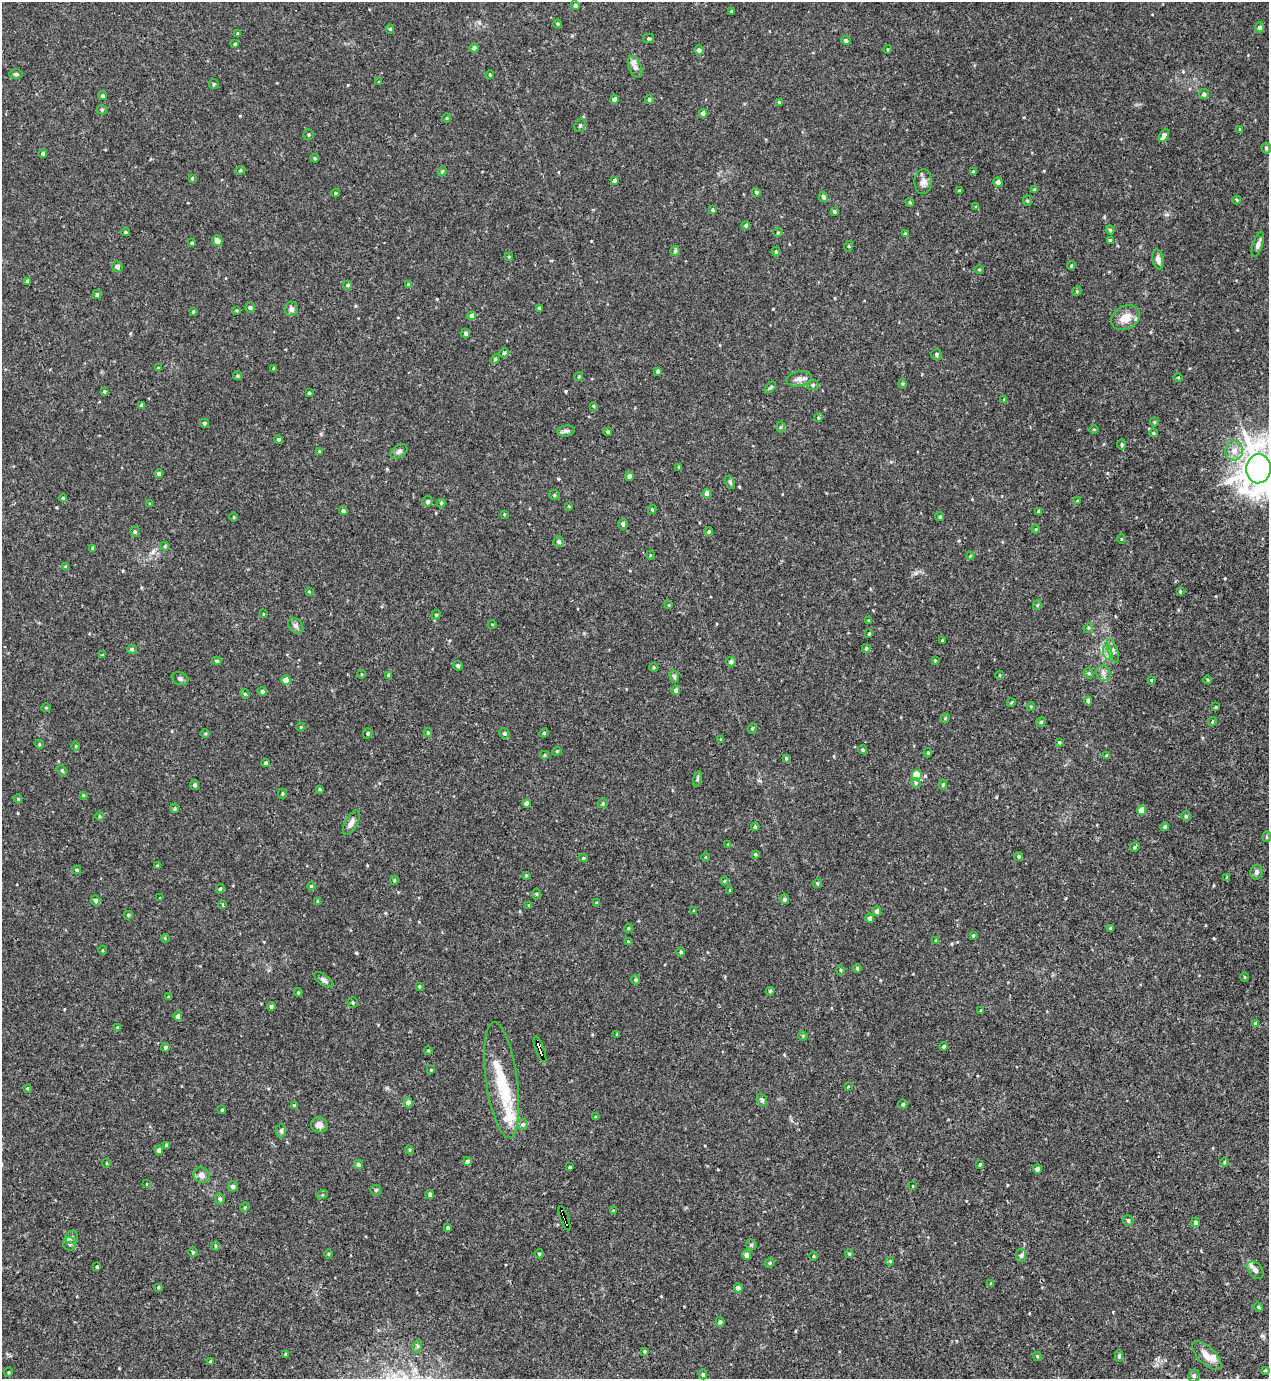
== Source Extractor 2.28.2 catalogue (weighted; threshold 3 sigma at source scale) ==
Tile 6 of 4 x 4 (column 2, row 2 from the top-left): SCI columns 1420-2686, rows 2814-4190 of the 5522 x 5568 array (HDU 1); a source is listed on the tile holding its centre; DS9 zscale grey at full resolution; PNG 1271 x 1381 px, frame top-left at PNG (2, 2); each listed source drawn as its Kron ellipse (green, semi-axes under 4 px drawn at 4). Shown black and unused: <1% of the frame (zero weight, under 3 of 4 exposures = <1% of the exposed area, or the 3 px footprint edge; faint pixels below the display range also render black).
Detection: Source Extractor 2.28.2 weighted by HDU 2 'WHT'; one run over the whole footprint, this tile lists its part. Background 0.02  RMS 0.0041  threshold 0.0185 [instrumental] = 3 sigma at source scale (4.5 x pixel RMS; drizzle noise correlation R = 1.50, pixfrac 1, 0.05/0.05 arcsec/px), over >= 5 px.
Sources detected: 356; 1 cosmic-ray / hot-pixel residue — neither listed nor drawn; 7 inside a brighter listed object's ellipse — not listed separately; the other 348 listed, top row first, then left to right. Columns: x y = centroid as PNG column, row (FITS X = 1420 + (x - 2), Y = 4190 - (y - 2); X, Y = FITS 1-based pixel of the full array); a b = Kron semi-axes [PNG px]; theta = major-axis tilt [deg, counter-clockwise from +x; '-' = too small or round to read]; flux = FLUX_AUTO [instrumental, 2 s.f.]
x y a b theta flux
575 5 5 4 - 0.73
732 11 3 2 - 0.44
557 24 4 4 - 0.47
1260 27 5 4 - 1.4
390 29 4 4 - 0.56
238 33 4 4 - 0.47
648 38 5 4 - 0.56
846 40 4 4 - 0.96
235 44 4 3 - 0.46
474 48 4 4 - 1.3
887 49 4 3 - 0.33
699 50 5 5 - 1.4
635 67 11 6 -68 1.6
16 74 7 4 0 0.66
490 74 4 3 - 0.43
379 82 3 3 - 0.39
214 84 5 4 - 0.55
1204 94 5 5 - 0.89
103 96 4 4 - 0.71
614 99 4 4 - 1.4
649 99 4 4 - 0.78
779 102 3 3 - 0.6
102 110 5 5 - 0.56
703 113 4 4 - 1.6
446 118 5 3 - 0.34
580 125 7 5 73 0.84
1240 129 4 4 - 0.43
309 135 5 5 - 0.54
1164 136 7 4 57 3
1266 148 6 4 -81 0.87
43 153 4 4 - 0.81
315 158 4 3 - 0.48
240 170 5 4 - 0.54
442 171 5 4 - 0.49
973 172 4 3 - 0.54
192 178 3 3 - 0.39
614 180 4 4 - 0.78
923 182 12 8 87 2.2
998 182 5 4 - 1.2
1035 190 4 4 - 0.6
959 191 3 3 - 0.81
756 192 5 4 - 0.69
336 193 4 4 - 0.49
823 197 5 4 - 1.2
1237 200 4 4 - 0.44
1027 201 5 4 - 0.55
910 202 5 3 - 0.45
976 207 4 4 - 0.48
712 210 4 3 - 0.52
834 211 4 3 - 0.64
746 225 4 4 - 0.74
1110 230 4 4 - 0.58
125 232 4 3 - 0.57
778 232 5 3 - 0.4
905 233 3 3 - 0.41
1110 240 4 3 - 0.57
217 241 5 5 - 2.5
192 243 3 3 - 0.44
1258 244 13 5 70 1.5
849 246 5 3 - 0.34
675 251 5 5 - 0.68
776 252 5 4 - 0.62
509 257 4 3 - 0.37
1158 259 10 5 -79 2
1071 265 4 3 - 0.45
117 267 5 5 - 1.1
979 269 5 3 - 0.37
27 281 4 3 - 0.63
409 284 4 4 - 0.81
347 285 4 4 - 0.46
1077 291 5 4 - 0.44
97 294 5 4 - 0.79
250 308 5 5 - 0.82
539 308 4 3 - 0.62
291 309 7 6 - 1.4
237 310 4 3 - 0.39
193 312 4 3 - 0.61
472 316 4 4 - 2.3
1126 318 15 11 29 6
466 333 4 4 - 1
504 353 5 4 - 0.8
936 355 5 5 - 0.88
495 359 5 4 - 0.46
158 368 3 3 - 0.56
274 368 4 3 - 0.53
658 371 4 3 - 1.1
237 376 4 4 - 0.66
579 376 4 4 - 0.67
1178 377 4 3 - 0.35
799 379 12 7 10 2.1
903 384 5 3 - 0.42
813 385 6 5 - 0.74
770 387 7 4 45 0.68
104 391 4 3 - 0.46
309 393 3 3 - 0.61
1004 399 4 4 - 0.35
141 405 4 3 - 0.67
593 406 4 4 - 0.41
818 418 4 3 - 0.39
1154 422 4 4 - 0.53
204 423 4 4 - 0.69
780 427 5 3 - 0.46
1094 429 5 3 - 0.4
566 431 9 5 8 0.94
608 432 4 3 - 0.53
1154 433 4 4 - 0.54
278 439 4 4 - 0.74
1122 444 6 4 -90 0.56
1234 450 10 8 88 3.6
319 451 4 3 - 0.33
399 451 9 6 33 1.2
679 467 3 3 - 0.61
1259 469 14 12 87 860
159 474 4 4 - 0.87
629 476 4 4 - 1.6
730 482 7 4 -63 0.61
707 493 4 4 - 2.9
554 495 5 5 - 0.65
63 498 4 4 - 0.43
427 501 5 5 - 0.96
1077 501 4 3 - 0.35
441 503 4 4 - 0.56
150 504 4 4 - 0.35
569 506 3 2 - 0.33
652 509 4 4 - 0.51
343 511 4 4 - 1
1039 512 4 4 - 0.75
504 514 4 3 - 0.36
234 517 5 3 - 0.33
940 517 4 4 - 0.65
623 524 5 4 - 1.1
1036 529 4 4 - 0.47
135 532 5 4 - 0.58
709 532 4 4 - 0.58
1121 539 4 3 - 0.29
559 542 5 5 - 0.98
165 546 5 4 - 0.55
93 548 4 3 - 0.76
650 555 4 3 - 0.32
970 556 4 3 - 0.36
65 566 4 4 - 0.65
309 591 4 3 - 0.36
1180 591 4 3 - 0.54
669 605 4 3 - 0.38
1037 605 5 4 - 0.5
263 614 4 3 - 0.33
436 615 4 4 - 0.52
869 620 4 3 - 0.37
492 624 4 3 - 0.3
296 626 8 6 -46 1.3
1088 628 5 4 - 0.49
869 634 4 3 - 0.46
942 640 3 3 - 0.35
866 648 4 4 - 0.67
132 649 5 4 - 0.73
1113 651 12 4 -71 1.4
1108 653 7 4 -71 1.2
103 655 4 3 - 0.37
935 660 3 3 - 0.42
217 661 4 3 - 0.63
731 662 5 4 - 1.1
458 666 5 4 - 0.66
654 667 4 4 - 0.47
1089 673 5 4 - 0.62
1104 673 8 7 - 1.4
361 674 4 3 - 0.32
389 675 4 3 - 1
1000 675 4 3 - 0.29
674 676 6 4 -73 0.78
180 679 8 6 -19 1
286 680 5 4 - 5.4
1151 680 4 3 - 0.36
1208 680 4 3 - 0.36
676 690 4 4 - 1.3
262 691 4 4 - 0.95
245 694 5 4 - 0.49
1088 701 4 3 - 1
1011 703 4 3 - 0.35
1031 706 4 3 - 0.37
1216 707 3 3 - 0.42
46 708 5 3 - 0.39
945 718 4 4 - 0.45
1212 721 4 3 - 0.45
1041 722 5 4 - 0.57
301 727 4 4 - 0.39
752 728 5 4 - 0.53
428 732 4 3 - 0.47
205 733 5 3 - 0.43
368 733 5 4 - 0.64
504 733 5 5 - 0.76
544 733 5 4 - 0.47
721 740 4 3 - 0.37
1059 742 3 3 - 0.4
39 744 5 3 - 0.43
76 746 5 3 - 0.32
862 750 4 4 - 0.7
557 751 5 4 - 0.47
928 753 4 4 - 0.49
544 755 4 4 - 0.45
1107 756 4 4 - 0.68
786 758 4 3 - 0.63
266 763 4 3 - 0.96
62 770 6 4 -63 0.56
917 775 5 5 - 12
697 779 8 4 77 0.65
916 783 5 5 - 0.75
943 784 5 3 - 0.42
195 785 5 4 - 0.97
320 789 4 3 - 0.43
282 793 5 3 - 0.48
83 795 4 4 - 0.37
18 799 4 4 - 0.43
527 803 4 4 - 1.9
603 803 5 5 - 0.53
175 808 4 4 - 0.47
1142 810 5 4 - 4.7
99 816 5 3 - 0.41
1186 816 5 4 - 0.59
351 823 14 6 61 1.8
755 827 4 3 - 0.63
1165 827 4 4 - 0.7
1267 837 5 4 - 0.52
728 844 3 3 - 0.3
1135 847 5 4 - 0.57
755 854 3 3 - 0.37
1019 856 5 4 - 0.74
705 857 4 3 - 0.34
583 858 4 4 - 0.52
157 866 4 3 - 0.46
77 870 4 3 - 0.62
1256 872 7 6 - 1.2
526 875 4 4 - 0.37
1227 878 4 3 - 0.63
394 880 4 4 - 0.4
724 881 4 4 - 0.48
817 883 5 4 - 0.51
311 886 4 4 - 0.59
220 889 5 4 - 0.63
730 890 3 3 - 0.39
536 894 5 3 - 0.46
160 898 3 3 - 0.28
784 899 5 5 - 0.82
96 901 5 5 - 1.1
318 901 4 4 - 0.45
597 903 4 3 - 0.67
223 905 3 3 - 0.91
529 905 4 3 - 0.38
694 911 4 4 - 0.54
877 911 5 4 - 2.2
128 915 4 4 - 0.57
870 918 5 4 - 1.2
628 928 4 4 - 0.48
1110 928 3 3 - 0.52
973 935 4 3 - 0.48
165 938 4 3 - 0.41
936 940 4 3 - 0.38
628 941 4 3 - 0.43
103 950 4 3 - 0.33
681 952 4 4 - 0.8
857 968 4 3 - 0.67
841 970 5 3 - 0.45
1245 977 4 3 - 0.34
324 980 11 5 -37 1.2
636 980 5 4 - 0.72
419 987 4 3 - 0.42
770 991 4 3 - 0.6
298 992 4 4 - 0.4
169 997 3 3 - 0.49
353 1003 5 5 - 0.62
271 1006 4 4 - 0.78
981 1010 4 3 - 0.33
178 1016 5 4 - 1.3
1255 1024 4 4 - 1
118 1027 4 3 - 0.6
617 1034 3 3 - 0.38
803 1036 5 4 - 0.42
944 1046 4 3 - 0.81
165 1047 4 4 - 0.93
540 1050 14 3 -70 110
428 1051 4 3 - 0.34
431 1070 3 3 - 0.36
502 1080 58 15 -82 18
848 1087 4 2 - 0.31
27 1088 4 3 - 0.41
762 1100 6 5 - 0.83
408 1102 5 4 - 2.2
903 1104 4 4 - 0.56
294 1106 4 3 - 1.1
222 1110 4 3 - 0.44
595 1117 4 3 - 0.38
523 1124 5 5 - 0.84
319 1125 8 7 - 2
281 1131 7 5 90 0.99
166 1145 4 3 - 0.56
159 1150 5 4 - 2
409 1150 4 4 - 0.46
467 1161 4 4 - 1.3
1224 1162 4 3 - 0.4
107 1163 5 3 - 0.36
358 1164 4 4 - 0.88
980 1164 4 3 - 0.5
570 1167 3 3 - 0.43
1037 1169 4 4 - 2.3
202 1175 8 7 - 2.2
147 1184 3 2 - 0.25
233 1186 5 5 - 1.4
913 1186 3 2 - 0.26
376 1190 5 5 - 0.8
430 1194 4 3 - 1
322 1195 5 3 - 0.41
220 1199 5 4 - 0.89
245 1207 5 4 - 0.45
613 1211 4 4 - 0.56
564 1218 13 3 -70 5
1128 1220 5 5 - 0.79
1196 1222 5 4 - 1
448 1228 4 3 - 1.1
72 1238 7 6 - 1.9
70 1244 7 6 - 1.2
751 1245 6 5 - 0.61
215 1246 5 3 - 0.42
193 1252 5 4 - 0.54
328 1254 5 3 - 0.34
539 1254 5 4 - 0.5
849 1254 4 3 - 0.51
747 1255 5 4 - 2.1
814 1256 4 3 - 0.36
1021 1256 7 5 83 0.91
890 1261 4 4 - 0.48
770 1263 5 4 - 0.63
97 1267 3 3 - 0.55
1255 1270 10 6 -52 1.5
991 1284 3 3 - 0.41
158 1287 4 3 - 0.46
738 1288 4 4 - 2.6
1258 1307 5 4 - 0.55
720 1322 5 4 - 0.72
417 1346 7 4 72 0.68
644 1351 4 3 - 0.45
285 1354 4 3 - 0.41
1037 1356 4 3 - 0.48
1119 1356 5 4 - 0.67
1207 1356 19 8 -44 4.4
211 1361 4 4 - 0.7
1265 1370 4 3 - 0.49
9 1372 5 3 - 0.38
703 1374 5 4 - 0.65
1194 1376 6 6 - 1
Overlapping masked pixels (flux is a lower limit): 2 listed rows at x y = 540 1050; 564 1218
Isophote crosses this tile's border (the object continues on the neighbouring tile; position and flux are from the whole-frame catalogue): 1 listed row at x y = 1259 469